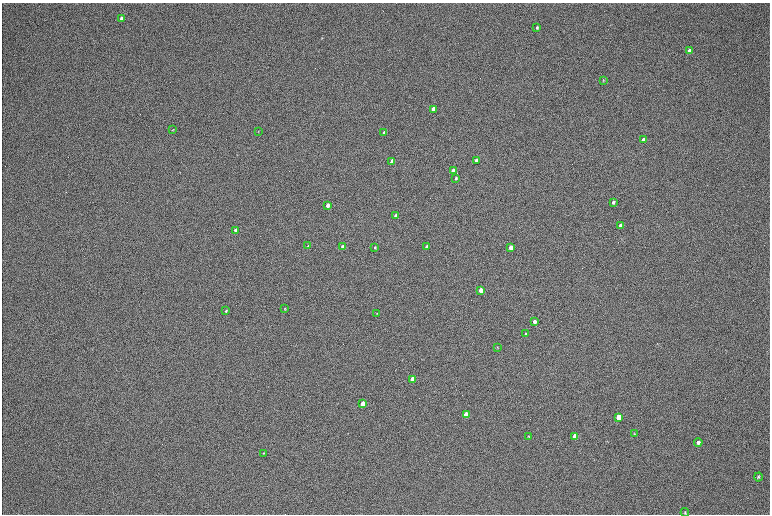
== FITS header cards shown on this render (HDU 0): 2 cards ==
NAXIS1  =                 1536 / length of data axis 1
NAXIS2  =                 1024 / length of data axis 2

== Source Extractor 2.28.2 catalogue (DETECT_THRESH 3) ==
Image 1536 x 1024 px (HDU 0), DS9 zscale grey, zoomed out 1/2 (1 PNG px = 2 x 2 image px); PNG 772 x 516 px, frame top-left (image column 1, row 1023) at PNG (2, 3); each listed source drawn as its Kron ellipse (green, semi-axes under 4 px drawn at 4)
Background 168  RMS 20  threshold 60.1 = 3 sigma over >= 5 px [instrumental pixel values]
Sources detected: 41; all 41 listed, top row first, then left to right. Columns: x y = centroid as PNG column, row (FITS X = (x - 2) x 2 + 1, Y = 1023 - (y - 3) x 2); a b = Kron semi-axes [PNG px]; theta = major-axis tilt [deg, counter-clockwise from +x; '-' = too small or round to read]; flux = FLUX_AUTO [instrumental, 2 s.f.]
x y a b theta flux
122 19 4 3 - 20000
537 27 3 3 - 5000
690 51 4 3 - 22000
603 80 4 3 - 3300
433 109 3 3 - 55000
173 130 3 3 - 2500
258 131 3 2 - 1900
384 133 3 3 - 26000
644 140 4 3 - 30000
476 160 3 3 - 14000
392 161 3 3 - 46000
453 171 3 3 - 32000
456 178 3 3 - 6200
613 202 4 3 - 9100
328 205 3 3 - 24000
396 216 3 3 - 16000
621 226 4 3 - 25000
236 230 3 3 - 20000
308 246 3 3 - 3800
343 247 3 3 - 47000
375 247 3 3 - 4300
427 247 3 3 - 35000
511 247 3 3 - 41000
481 290 3 3 - 42000
285 309 3 3 - 2600
226 311 4 3 - 4400
377 313 3 3 - 2200
535 322 3 3 - 19000
526 334 4 3 - 5900
497 347 4 2 - 2300
413 379 4 3 - 120000
363 404 4 3 - 71000
466 415 4 3 - 170000
619 417 4 3 - 110000
634 434 3 3 - 2800
528 436 4 3 - 3300
575 436 4 3 - 85000
698 442 4 4 - 12000
263 453 3 3 - 2900
758 477 4 4 - 5300
685 513 5 3 - 4600
At the frame edge (FLAGS 8, measured only in part): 1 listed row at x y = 685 513